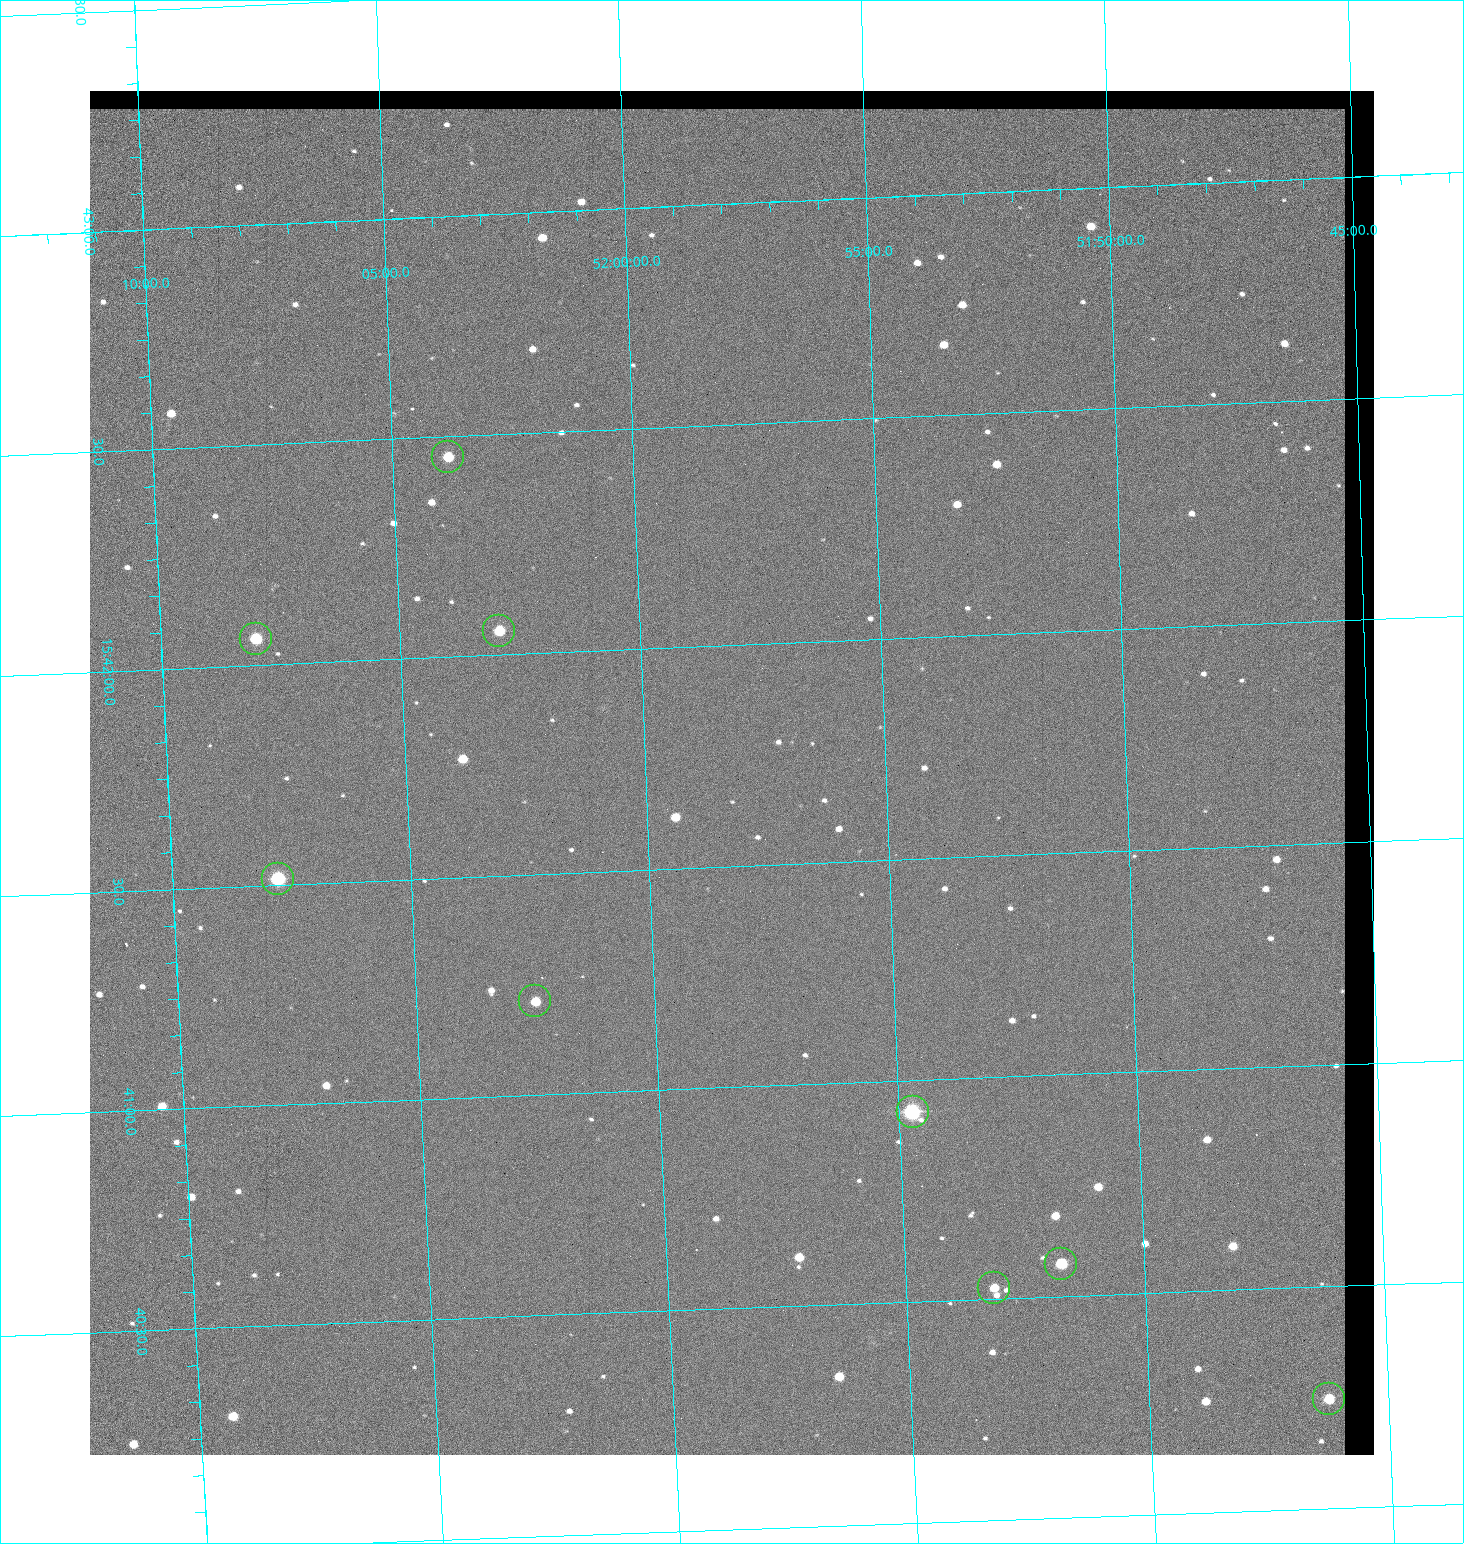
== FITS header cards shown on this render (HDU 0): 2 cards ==
NAXIS1  =                 1284 / length of data axis 1
NAXIS2  =                 1364 / length of data axis 2

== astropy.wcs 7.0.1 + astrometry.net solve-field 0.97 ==
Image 1284 x 1364 px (HDU 0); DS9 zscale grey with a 90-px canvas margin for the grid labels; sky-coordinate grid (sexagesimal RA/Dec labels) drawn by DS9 from the SOLVED WCS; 9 Tycho-2 reference stars matched to detected sources circled (green)
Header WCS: RA---TAN/DEC--TAN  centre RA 15:41:43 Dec +51:58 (235.43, +51.97 deg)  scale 1.26 arcsec/px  FOV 26.9' x 28.5'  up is +92 deg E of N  parity flipped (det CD > 0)
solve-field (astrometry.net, Tycho-2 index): VERIFIED the header's WCS against the Tycho-2 star catalogue (9 matches, 0 conflicts) and refined it, rather than solving blind
Solved WCS: RA---TAN-SIP/DEC--TAN-SIP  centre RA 15:41:43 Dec +51:58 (235.43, +51.97 deg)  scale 1.25 arcsec/px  FOV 26.8' x 28.5'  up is +92 deg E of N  parity flipped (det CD > 0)
The solver's refit moves the header's centre by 0.47 arcsec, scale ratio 0.9964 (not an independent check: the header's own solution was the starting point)
Tycho-2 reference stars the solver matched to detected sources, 9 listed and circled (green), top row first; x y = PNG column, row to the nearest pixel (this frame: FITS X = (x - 90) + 1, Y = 1364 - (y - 91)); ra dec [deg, ICRS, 3 dp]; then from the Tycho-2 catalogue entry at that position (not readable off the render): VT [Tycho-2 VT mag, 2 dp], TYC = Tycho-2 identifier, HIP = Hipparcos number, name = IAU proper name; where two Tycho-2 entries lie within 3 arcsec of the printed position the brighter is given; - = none
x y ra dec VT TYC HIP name
448 457 235.614 +52.064 11.61 3489-1132-1 - -
499 631 235.514 +52.049 11.19 3489-1407-1 - -
256 639 235.515 +52.133 11.12 3489-1380-1 - -
278 879 235.378 +52.130 9.31 3489-1322-1 76850 -
535 1001 235.303 +52.042 11.52 3489-958-1 - -
913 1112 235.232 +51.912 9.59 3489-824-1 - -
1061 1264 235.143 +51.862 10.97 3489-1016-1 - -
994 1288 235.131 +51.886 12.29 3489-908-1 - -
1329 1399 235.062 +51.771 11.53 3489-1453-1 - -